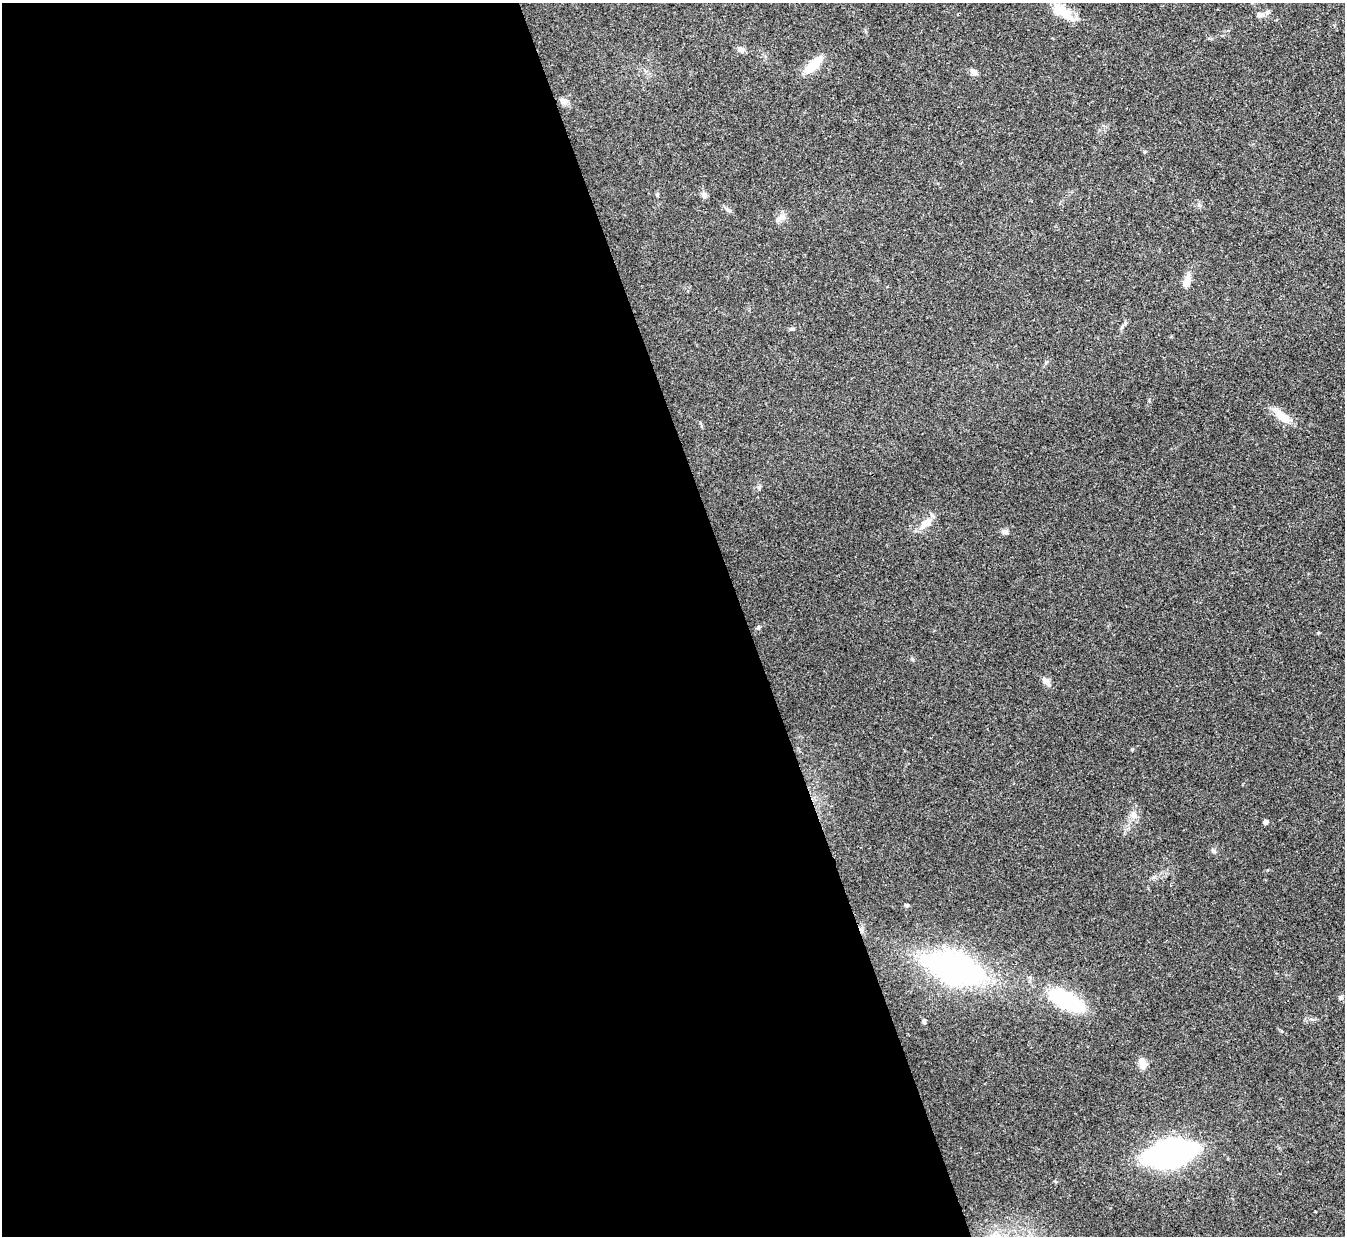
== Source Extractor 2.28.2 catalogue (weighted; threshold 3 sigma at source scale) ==
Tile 9 of 4 x 4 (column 1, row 3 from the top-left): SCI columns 2-1344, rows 1385-2618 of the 5378 x 5363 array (HDU 1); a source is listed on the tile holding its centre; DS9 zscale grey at full resolution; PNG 1347 x 1238 px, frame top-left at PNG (2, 3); no overlay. Shown black and unused: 55% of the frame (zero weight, under 3 of 4 exposures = <1% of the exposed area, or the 3 px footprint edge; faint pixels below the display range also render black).
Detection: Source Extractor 2.28.2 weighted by HDU 2 'WHT'; one run over the whole footprint, this tile lists its part. Background 0.0961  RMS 0.006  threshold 0.0271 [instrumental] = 3 sigma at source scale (4.5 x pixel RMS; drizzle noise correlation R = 1.50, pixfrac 1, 0.05/0.05 arcsec/px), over >= 5 px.
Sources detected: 27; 1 inside a brighter listed object's ellipse — not listed separately; the other 26 listed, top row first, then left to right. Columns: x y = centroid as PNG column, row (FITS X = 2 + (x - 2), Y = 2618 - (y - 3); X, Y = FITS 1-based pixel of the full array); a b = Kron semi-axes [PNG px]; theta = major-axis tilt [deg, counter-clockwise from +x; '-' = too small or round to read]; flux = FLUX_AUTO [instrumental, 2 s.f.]
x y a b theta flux
1062 12 31 12 -34 13
1260 14 10 6 0 2.5
741 49 9 7 -24 2.4
813 65 22 8 43 16
974 72 9 8 - 2.4
563 101 12 8 -24 2.8
704 195 9 7 85 2
728 210 10 4 -26 1.5
781 217 15 6 22 3
1186 282 13 7 68 5.7
1122 327 7 4 71 0.98
792 329 6 4 1 0.85
1282 416 24 11 -40 8.7
759 487 6 5 - 1.1
925 523 19 9 40 6.6
1004 531 8 6 -3 1.6
758 627 6 5 - 0.94
1046 681 11 8 -45 3
1134 815 9 6 -70 2.5
1266 822 4 4 - 2.7
954 968 38 20 -18 200
1340 998 8 5 -36 1.3
1067 1000 37 15 -28 55
924 1021 6 4 -75 0.99
1142 1063 14 9 -77 4.6
1170 1154 31 15 12 270
Unlisted compact peaks at least as high as the median listed source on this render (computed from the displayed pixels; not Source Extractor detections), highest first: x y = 1214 851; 912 659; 1132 749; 906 905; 1318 633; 1281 1031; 1267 870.